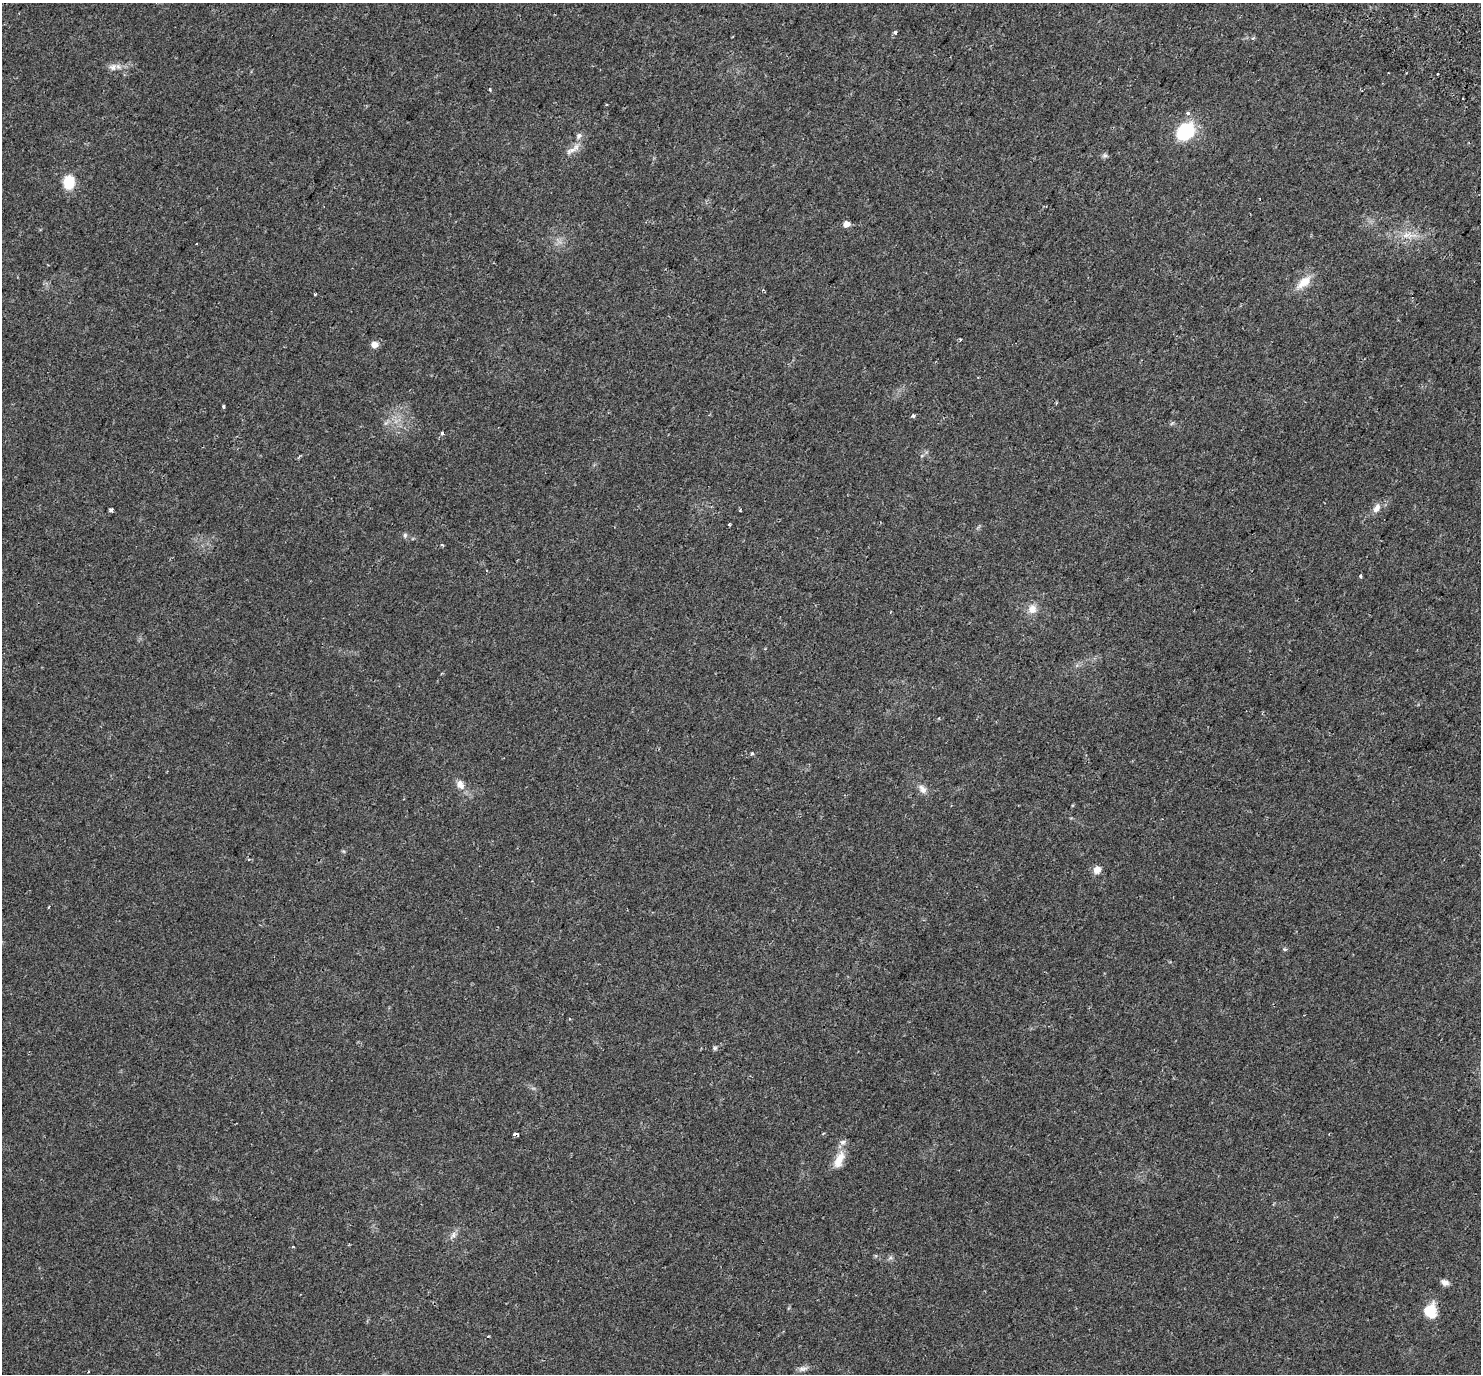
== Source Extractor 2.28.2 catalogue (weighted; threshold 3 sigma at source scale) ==
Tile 10 of 4 x 4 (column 2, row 3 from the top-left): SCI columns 1557-3035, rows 1722-3093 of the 6063 x 6123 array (HDU 1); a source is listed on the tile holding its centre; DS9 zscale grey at full resolution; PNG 1483 x 1376 px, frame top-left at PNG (2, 3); no overlay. Shown black and unused: <1% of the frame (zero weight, under 2 of 3 exposures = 5% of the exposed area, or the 3 px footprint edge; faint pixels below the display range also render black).
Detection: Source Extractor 2.28.2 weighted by HDU 2 'WHT'; one run over the whole footprint, this tile lists its part. Background 0.0333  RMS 0.0039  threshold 0.0174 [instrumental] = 3 sigma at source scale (4.5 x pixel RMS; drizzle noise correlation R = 1.50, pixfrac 1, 0.0396/0.0396 arcsec/px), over >= 5 px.
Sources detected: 43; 2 cosmic-ray / hot-pixel residue — not listed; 2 inside a brighter listed object's ellipse — not listed separately; the other 39 listed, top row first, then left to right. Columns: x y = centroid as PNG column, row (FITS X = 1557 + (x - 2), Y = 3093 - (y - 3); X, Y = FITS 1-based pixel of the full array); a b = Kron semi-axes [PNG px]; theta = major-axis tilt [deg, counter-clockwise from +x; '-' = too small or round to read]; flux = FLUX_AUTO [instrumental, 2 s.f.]
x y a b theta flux
895 32 3 3 - 1.4
1252 38 6 3 9 0.53
113 67 11 9 6 2
490 90 3 3 - 0.68
606 105 3 2 - 0.35
1185 131 23 18 40 16
579 136 8 7 - 1.2
571 150 19 7 31 2.5
1104 155 8 4 -31 0.79
69 182 14 11 90 8.7
846 224 5 5 - 3.1
1408 235 15 8 14 3.5
1304 282 23 11 39 5.3
315 295 4 2 - 0.31
374 345 6 5 - 3.4
223 406 3 3 - 1.5
913 415 4 3 - 0.87
442 433 4 3 - 2.1
1376 508 12 7 58 2.3
111 510 4 3 - 2.5
740 511 3 2 - 0.49
729 524 4 3 - 0.36
405 535 7 5 76 0.76
442 545 5 3 - 0.32
1360 576 5 3 - 0.41
1032 609 13 11 62 3.2
752 754 3 3 - 1.2
460 784 14 10 -65 2.7
922 789 14 8 -57 2.2
1097 870 8 7 - 2.9
715 1048 7 5 -14 0.64
516 1134 4 3 - 3.5
839 1160 25 11 67 5.2
453 1235 14 6 59 1.5
890 1258 7 4 18 0.67
1445 1282 10 7 -27 1.7
1430 1311 17 14 -88 7.2
488 1336 4 3 - 0.3
803 1369 13 6 1 1.5
Overlapping masked pixels (flux is a lower limit): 1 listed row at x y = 516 1134